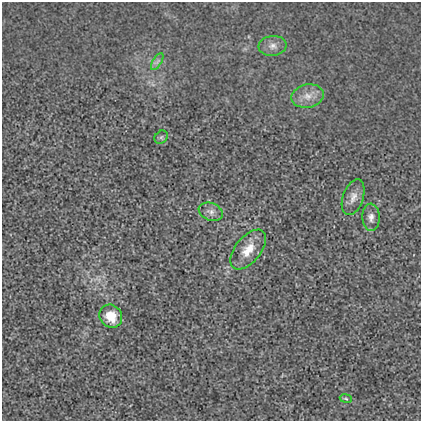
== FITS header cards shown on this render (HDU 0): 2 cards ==
NAXIS1  =                  419
NAXIS2  =                  419

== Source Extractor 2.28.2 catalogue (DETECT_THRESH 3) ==
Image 419 x 419 px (HDU 0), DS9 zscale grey, 1 PNG px = 1 image px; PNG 423 x 423 px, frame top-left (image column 1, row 419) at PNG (2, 2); each listed source drawn as its Kron ellipse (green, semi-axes under 4 px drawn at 4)
Background 0.00225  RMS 0.017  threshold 0.0499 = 3 sigma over >= 5 px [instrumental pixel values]
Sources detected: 10; all 10 listed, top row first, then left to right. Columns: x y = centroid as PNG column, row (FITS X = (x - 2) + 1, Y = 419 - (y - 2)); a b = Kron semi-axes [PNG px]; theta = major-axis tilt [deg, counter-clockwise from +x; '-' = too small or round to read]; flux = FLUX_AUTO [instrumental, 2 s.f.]
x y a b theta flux
273 46 14 10 6 8.2
157 61 10 4 59 3.6
308 96 16 11 12 13
161 137 7 6 - 2.2
353 197 18 10 71 9.5
211 212 12 8 -21 6.1
371 217 13 8 -87 7.1
248 250 23 12 51 20
111 316 12 10 -53 22
346 398 6 3 -10 1.2